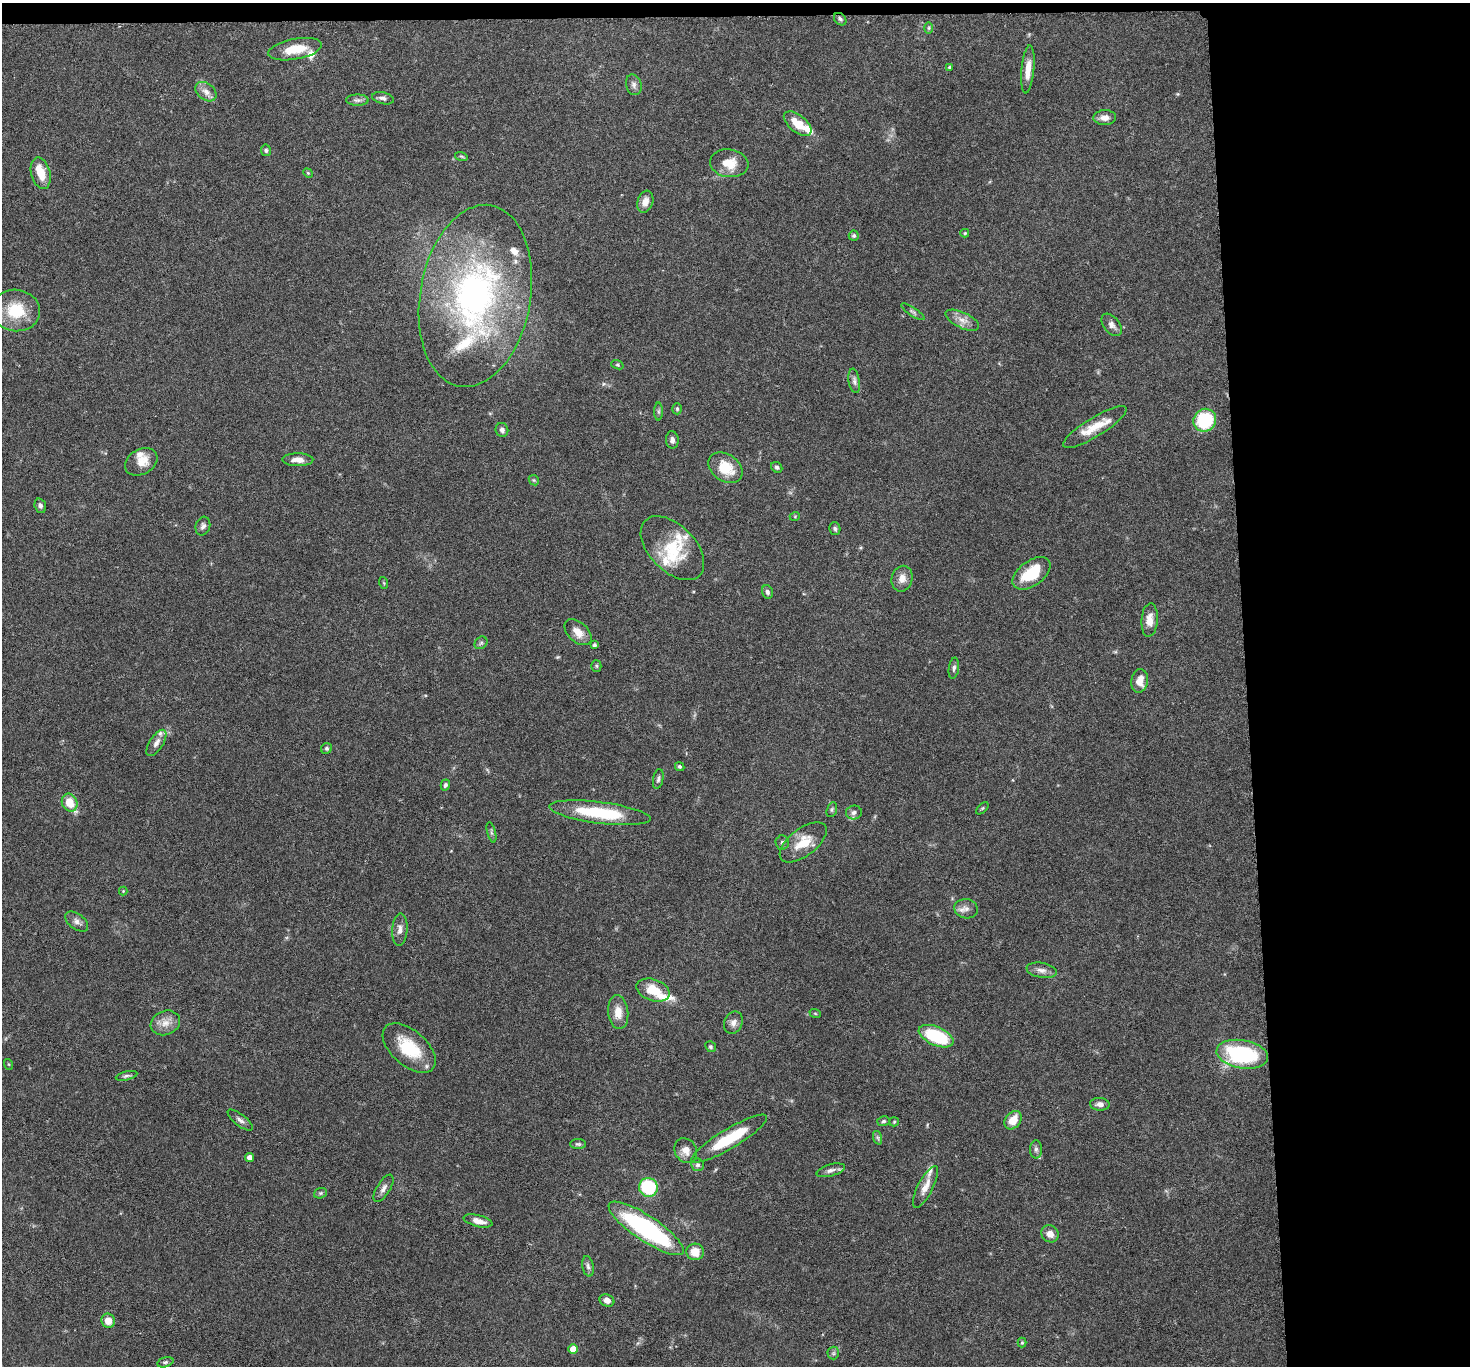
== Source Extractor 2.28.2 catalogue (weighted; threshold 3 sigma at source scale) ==
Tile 3 of 3 x 3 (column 3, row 1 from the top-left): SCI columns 2942-4409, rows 2893-4256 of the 4413 x 4384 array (HDU 1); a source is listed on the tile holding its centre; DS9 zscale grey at full resolution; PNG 1472 x 1368 px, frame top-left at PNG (2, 3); each listed source drawn as its Kron ellipse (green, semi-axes under 4 px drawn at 4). Shown black and unused: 16% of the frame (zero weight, under 3 of 6 exposures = <1% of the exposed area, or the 3 px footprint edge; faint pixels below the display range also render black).
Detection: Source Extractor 2.28.2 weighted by HDU 2 'WHT'; one run over the whole footprint, this tile lists its part. Background 0.0858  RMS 0.003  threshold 0.0122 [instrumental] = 3 sigma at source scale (4.09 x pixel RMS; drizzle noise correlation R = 1.36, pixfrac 0.8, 0.05/0.05 arcsec/px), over >= 5 px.
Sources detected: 124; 14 inside a brighter listed object's ellipse — not listed separately; the other 110 listed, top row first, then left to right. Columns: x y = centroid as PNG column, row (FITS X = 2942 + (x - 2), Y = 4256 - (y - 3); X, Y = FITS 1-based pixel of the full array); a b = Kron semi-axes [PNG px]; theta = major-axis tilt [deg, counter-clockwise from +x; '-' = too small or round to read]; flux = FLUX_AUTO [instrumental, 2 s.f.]
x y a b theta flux
840 19 7 5 -45 0.6
929 28 6 4 89 0.37
295 49 27 10 10 6.6
950 67 4 4 - 0.41
1028 69 24 6 85 3.5
634 85 10 7 -74 1.1
206 92 12 8 -39 2
383 98 11 5 -14 1
357 100 11 5 0 0.94
1105 118 11 7 2 2
798 124 16 8 -39 5.3
266 150 6 5 - 0.51
461 156 6 4 -18 0.4
729 163 19 14 -8 5.1
41 173 16 9 -76 4.9
308 173 5 4 - 0.3
645 202 11 7 72 2.2
965 233 4 4 - 0.41
854 236 5 5 - 0.57
475 296 92 55 80 93
16 310 24 20 -7 10
913 312 13 3 -34 0.63
962 320 18 7 -26 2.4
1112 325 13 8 -51 1.5
617 365 6 4 -20 0.4
854 381 12 5 -81 1
677 409 5 4 - 0.46
658 412 9 4 -90 0.51
1205 420 12 11 - 18
1095 427 37 9 32 6.1
502 430 7 6 - 0.83
672 440 9 6 -85 1.1
298 460 15 6 -1 2.2
141 462 17 12 29 3.5
777 467 6 5 - 0.61
726 468 19 13 -36 7.1
534 480 6 4 -44 0.33
40 506 7 5 -71 0.81
795 516 5 3 - 0.26
203 526 9 7 74 0.98
835 528 6 5 - 0.58
672 548 39 23 -45 13
1031 573 22 12 36 10
902 579 13 10 77 2.3
384 583 6 3 -71 0.29
767 592 7 5 -68 0.79
1150 620 17 8 86 2.9
578 632 16 9 -42 3
481 643 7 5 43 0.58
595 645 4 3 - 0.64
596 666 5 5 - 0.43
954 668 10 5 82 0.8
1140 681 12 8 81 3.2
156 743 15 6 57 1.7
327 748 6 5 - 0.53
680 766 5 4 - 0.51
658 779 10 5 79 0.69
445 785 6 4 75 0.61
70 802 9 7 -67 5.3
982 808 8 3 45 0.34
832 810 8 5 71 0.56
854 812 8 7 - 1.1
600 813 51 10 -7 18
491 832 10 3 -75 0.52
782 842 7 7 - 0.77
803 842 28 13 37 6.4
123 891 4 4 - 0.26
966 909 12 9 -10 1.7
77 922 13 7 -37 1.3
400 929 16 7 87 1.7
1042 970 15 7 -9 1.7
653 990 17 10 -18 6.3
618 1012 17 10 -84 3.4
815 1013 6 3 -19 0.3
165 1023 15 12 22 2.9
733 1023 11 9 65 1.6
936 1036 18 9 -24 18
711 1047 5 5 - 0.46
409 1048 32 17 -41 12
1242 1054 26 14 -9 29
8 1064 5 3 - 0.27
127 1076 11 4 13 0.62
1100 1104 10 6 -3 1.3
240 1120 15 6 -38 1.1
1013 1120 10 7 49 4
884 1121 6 5 - 0.5
894 1122 5 4 - 0.32
878 1138 7 4 -71 0.57
729 1139 43 9 31 13
578 1144 8 5 0 0.53
1036 1149 9 6 90 0.83
686 1151 13 10 -58 2.4
250 1157 4 4 - 1.7
698 1165 6 6 - 0.74
831 1170 14 6 15 1.3
648 1187 9 9 - 18
925 1187 23 7 63 2.9
383 1188 15 6 58 1.5
320 1193 7 5 20 0.49
478 1221 15 5 -14 2.5
646 1228 44 12 -34 44
1050 1234 9 8 - 2.2
695 1252 8 8 - 3.9
588 1266 10 5 -77 0.93
607 1301 7 6 - 1.8
108 1321 7 6 - 2.7
1022 1343 5 4 - 0.35
573 1349 5 4 - 4.2
833 1353 6 6 - 0.6
165 1362 8 5 15 0.57